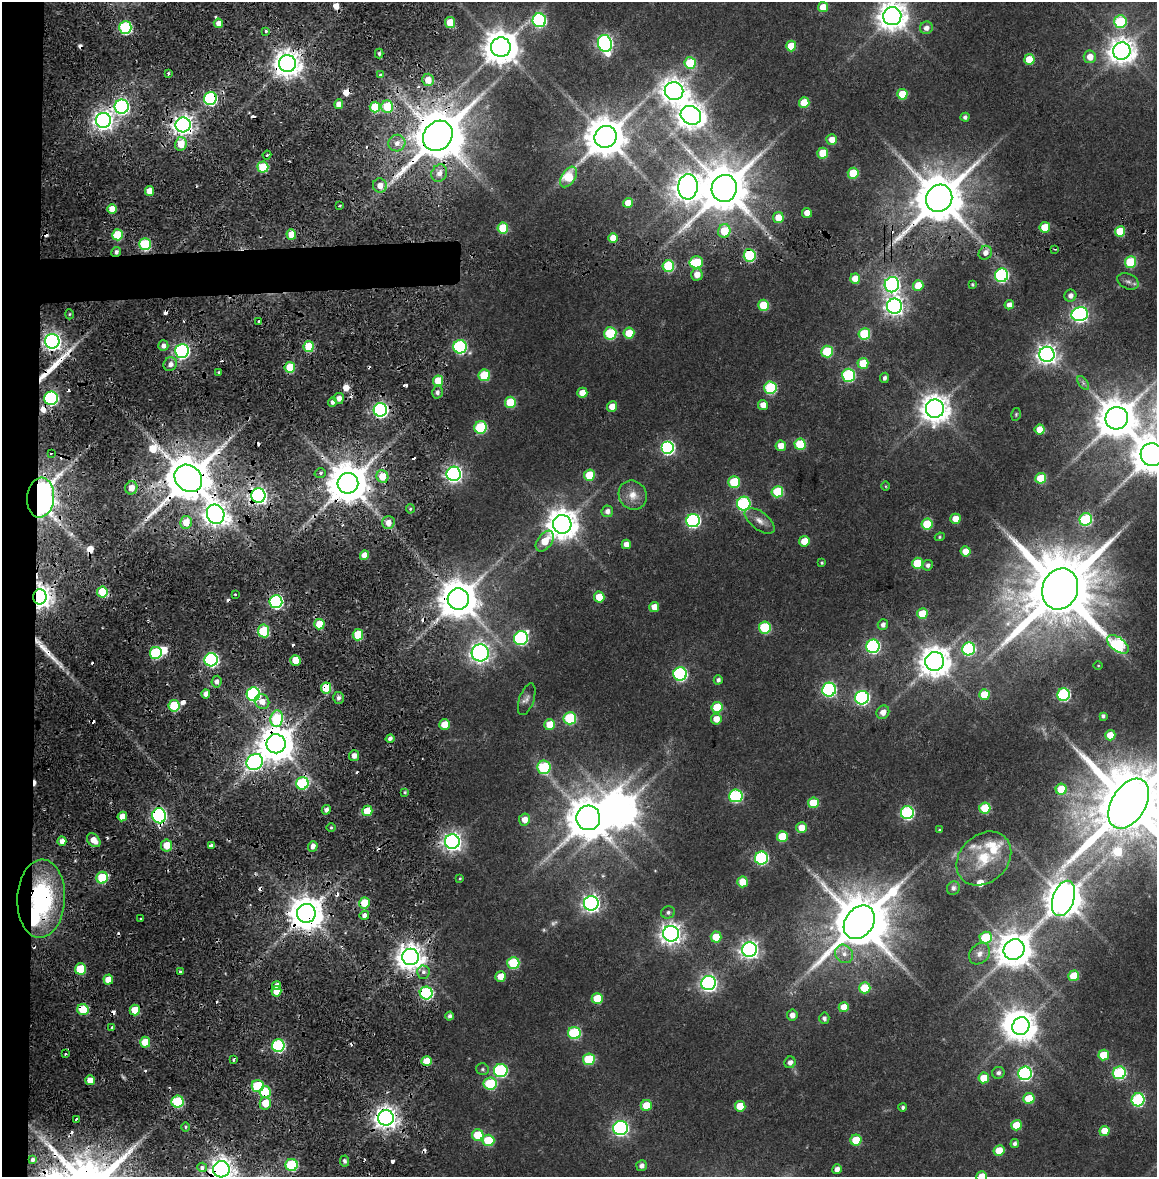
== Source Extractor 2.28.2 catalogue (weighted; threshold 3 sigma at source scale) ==
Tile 9 of 4 x 4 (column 1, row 3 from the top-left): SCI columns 13-1167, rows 1250-2424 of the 4634 x 4850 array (HDU 1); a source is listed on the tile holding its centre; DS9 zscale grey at full resolution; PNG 1159 x 1179 px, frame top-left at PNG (2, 2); each listed source drawn as its Kron ellipse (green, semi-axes under 4 px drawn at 4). Shown black and unused: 5% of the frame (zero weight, under 2 of 4 exposures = <1% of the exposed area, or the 3 px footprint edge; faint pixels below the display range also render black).
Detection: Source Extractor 2.28.2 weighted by HDU 2 'WHT'; one run over the whole footprint, this tile lists its part. Background 0.0247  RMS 0.0043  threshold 0.0193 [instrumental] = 3 sigma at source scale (4.5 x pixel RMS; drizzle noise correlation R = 1.50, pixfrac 1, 0.0396/0.0396 arcsec/px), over >= 5 px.
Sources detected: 382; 4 too faint to see at this stretch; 8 inside a brighter object's white glare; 42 cosmic-ray / hot-pixel residue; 2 long thin detections or spike segments (spike, bleed or trail) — neither listed nor drawn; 4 inside a brighter listed object's ellipse — not listed separately; the other 322 listed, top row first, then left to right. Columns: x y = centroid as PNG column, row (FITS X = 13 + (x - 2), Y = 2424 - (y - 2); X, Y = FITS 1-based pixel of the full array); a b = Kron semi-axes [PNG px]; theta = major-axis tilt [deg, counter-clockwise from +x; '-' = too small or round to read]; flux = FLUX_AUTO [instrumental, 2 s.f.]
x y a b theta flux
823 7 5 5 - 7.8
892 16 9 9 - 620
539 20 7 6 - 63
450 22 5 5 - 9.4
1120 22 6 6 - 30
218 23 5 4 - 2.9
125 28 6 6 - 49
926 28 6 6 - 2.6
266 31 3 3 - 0.67
605 43 8 7 - 140
791 46 5 5 - 9.5
501 47 10 10 - 990
1122 51 9 8 - 500
379 54 5 4 - 0.92
1090 57 6 6 - 5
1029 59 5 5 - 11
287 63 8 8 - 560
690 63 6 5 - 21
168 74 3 2 - 0.87
381 75 3 3 - 2.9
428 80 6 6 - 6.4
674 91 9 9 - 480
902 94 5 5 - 12
210 98 6 6 - 64
804 103 5 5 - 11
339 104 5 4 - 4.4
122 107 7 7 - 120
375 107 5 5 - 17
387 107 6 6 - 16
691 115 10 9 - 550
965 117 4 4 - 1.3
103 120 7 7 - 280
183 125 7 7 - 280
438 136 16 14 47 2100
606 137 11 10 - 1500
832 139 5 5 - 4.8
397 143 8 8 - 3.3
181 144 7 6 - 9.1
823 153 5 5 - 13
267 155 4 3 - 0.52
263 167 5 5 - 16
439 173 9 7 58 3.4
853 173 5 5 - 15
568 177 11 6 56 15
380 185 7 7 - 4.7
688 187 12 9 86 570
724 188 13 12 - 2200
149 191 5 4 - 5.1
939 198 14 12 56 2500
628 203 5 4 - 5.4
340 206 3 2 - 0.7
112 209 5 4 - 5.8
807 213 5 5 - 4.4
778 218 5 5 - 8.4
1045 227 5 5 - 11
503 228 5 5 - 16
724 231 7 6 - 14
1120 231 5 5 - 13
291 234 5 5 - 7.9
118 235 5 5 - 16
613 238 5 5 - 7
145 244 6 5 - 32
1054 249 3 2 - 0.47
116 252 5 4 - 1.6
985 253 7 6 - 2.8
750 255 6 6 - 37
696 262 7 6 - 17
1130 262 6 5 - 23
668 266 6 6 - 30
697 274 6 5 - 4.5
1002 275 7 6 - 66
855 279 5 5 - 6.2
1128 281 11 7 -24 1.8
972 284 4 4 - 0.59
892 285 8 7 - 140
918 286 5 5 - 7.6
1070 296 6 6 - 2.1
763 305 5 5 - 16
1009 305 5 4 - 2.6
894 306 7 7 - 220
69 314 5 3 - 0.49
1080 314 8 7 - 130
259 321 3 3 - 3.3
610 333 6 6 - 30
629 333 5 5 - 8.8
864 334 6 6 - 22
52 341 7 7 - 220
163 346 5 5 - 2
309 346 5 5 - 19
460 347 7 6 - 59
182 351 7 6 - 110
827 351 6 5 - 20
1047 354 8 7 - 250
863 363 5 5 - 13
170 364 7 6 - 2.5
290 367 5 5 - 15
219 372 3 2 - 0.45
484 375 6 6 - 21
848 375 6 6 - 50
884 378 5 4 - 1.4
438 381 5 5 - 13
1083 383 8 4 -54 0.96
770 388 6 6 - 38
437 392 6 5 - 1.5
582 393 5 5 - 6.1
51 398 7 6 - 66
339 398 5 5 - 2.9
332 402 4 4 - 1.7
510 402 5 5 - 18
763 405 5 5 - 4.1
612 407 5 5 - 5.3
935 409 9 9 - 600
380 410 7 6 - 110
1016 414 6 4 74 0.56
1117 418 11 11 - 1300
481 427 6 6 - 31
1040 429 5 5 - 6.5
800 444 5 5 - 19
781 446 5 5 - 5.3
668 448 6 6 - 71
51 453 3 2 - 4
1152 455 11 11 - 1300
320 473 6 4 18 1.1
454 474 7 7 - 170
589 475 5 5 - 12
382 477 6 5 - 11
188 478 15 12 -42 2400
1041 478 5 5 - 15
734 482 6 5 - 20
348 483 10 10 - 1600
886 486 5 3 - 0.37
131 488 6 6 - 4.3
777 492 6 5 - 20
258 495 7 7 - 180
633 495 15 13 -52 5.4
41 498 20 13 84 270
744 504 7 6 - 56
410 509 4 4 - 0.61
607 511 6 5 - 2.1
216 514 10 8 -67 380
955 519 5 5 - 6.9
1086 519 6 6 - 42
693 521 7 6 - 82
760 521 17 9 -37 3.5
186 522 6 5 - 7.3
388 522 6 6 - 3.4
562 524 9 9 - 730
927 524 6 5 - 17
940 537 5 4 - 0.5
545 541 12 7 54 9
804 541 5 5 - 6.8
626 544 5 4 - 3.5
966 551 5 5 - 5.6
364 555 5 4 - 5.8
822 563 3 3 - 0.48
917 563 5 5 - 15
928 565 5 5 - 1.4
1060 589 21 17 69 5600
102 592 5 5 - 16
235 595 3 2 - 0.68
40 597 7 6 - 410
599 597 5 5 - 8.4
458 599 10 10 - 1300
276 601 6 6 - 79
654 607 5 5 - 5.3
922 614 5 5 - 11
319 624 5 5 - 9.9
883 625 5 5 - 1.9
765 627 6 6 - 30
264 631 6 5 - 27
358 635 6 5 - 16
521 638 7 6 - 69
1118 644 12 7 -36 56
873 646 7 6 - 76
969 649 6 6 - 48
156 653 6 6 - 35
480 653 8 8 - 210
211 660 6 6 - 85
295 660 5 5 - 9.2
935 661 9 9 - 720
1098 665 5 3 - 0.35
680 674 7 6 - 69
718 680 4 4 - 1.2
216 682 6 5 - 1.9
326 688 5 5 - 12
829 690 7 7 - 84
206 694 4 4 - 3.3
253 694 7 6 - 81
984 694 5 5 - 11
1064 695 6 6 - 52
338 698 6 5 - 1.7
862 698 7 6 - 99
527 699 17 7 71 2.2
262 702 7 7 - 4.1
174 706 6 5 - 23
717 707 5 5 - 14
883 712 7 6 - 3.9
1103 716 4 4 - 1.1
570 718 6 6 - 33
277 719 8 6 81 29
716 719 5 5 - 4.6
445 725 5 5 - 10
550 725 5 5 - 8.8
1110 735 5 5 - 6.9
390 739 4 4 - 1.5
276 744 9 9 - 1000
354 756 5 5 - 2.6
255 762 9 7 42 160
544 767 7 6 - 34
302 783 6 6 - 42
1061 789 5 5 - 14
405 792 4 4 - 0.57
736 796 6 6 - 51
813 803 5 5 - 14
1129 804 27 17 59 5600
985 808 5 5 - 19
326 810 5 4 - 2
367 811 5 5 - 11
907 813 6 6 - 63
122 816 5 4 - 4.1
159 816 7 7 - 94
588 818 12 12 - 1500
524 820 6 5 - 4
331 828 5 3 - 0.51
801 828 5 5 - 6
939 830 3 3 - 0.47
782 836 5 5 - 12
94 840 8 5 -45 4.7
62 841 4 4 - 2.8
452 842 7 7 - 230
166 845 6 5 - 6.8
211 845 4 3 - 1.9
313 846 5 4 - 2.3
761 858 6 6 - 58
984 858 30 23 43 17
102 878 6 5 - 25
460 878 4 4 - 0.4
743 882 5 5 - 9
953 888 7 6 - 1.5
1063 898 18 10 71 1000
41 899 39 24 87 110
364 903 5 5 - 11
591 903 7 7 - 190
668 912 7 6 - 1.1
306 913 9 9 - 960
364 915 5 4 - 3.2
141 919 3 3 - 1.2
859 922 18 14 54 2800
671 934 8 8 - 300
716 937 5 5 - 9.6
986 938 6 6 - 23
749 949 7 7 - 200
1014 950 11 10 - 940
844 954 10 8 -44 2.9
980 954 12 9 49 2.7
411 957 8 8 - 520
513 963 6 6 - 28
80 969 5 5 - 17
180 972 3 3 - 0.7
423 972 6 6 - 2.1
501 976 5 5 - 6.1
1074 976 5 5 - 12
108 980 5 5 - 6.8
708 983 7 7 - 150
276 985 4 4 - 3.1
865 988 5 5 - 15
276 991 5 5 - 6.4
426 993 6 6 - 61
597 998 5 5 - 12
844 1007 5 5 - 6.6
83 1010 5 5 - 14
135 1010 5 5 - 10
792 1015 5 5 - 2.6
450 1016 4 4 - 1.2
824 1018 5 5 - 1.5
1021 1026 9 8 - 600
112 1028 3 3 - 1.8
574 1033 6 6 - 37
145 1042 5 5 - 8.7
278 1046 6 6 - 58
65 1054 3 3 - 1.3
1104 1055 5 5 - 11
234 1059 3 3 - 1.1
589 1059 6 6 - 24
427 1061 5 5 - 7.2
790 1062 6 5 - 2.3
483 1069 6 6 - 0.86
501 1071 7 6 - 63
998 1073 6 6 - 1.5
1025 1073 7 6 - 77
1119 1073 6 6 - 50
984 1078 5 5 - 10
90 1080 5 4 - 5.4
490 1084 6 6 - 31
258 1086 6 6 - 28
265 1092 6 5 - 17
1029 1099 5 5 - 14
1138 1100 6 6 - 52
177 1102 6 6 - 31
265 1103 6 5 - 7.7
646 1105 5 5 - 8.1
740 1106 5 5 - 10
903 1107 4 4 - 0.97
386 1118 8 7 - 350
76 1119 3 3 - 1.4
1016 1125 5 5 - 10
185 1127 5 3 - 0.54
621 1128 7 7 - 120
1104 1131 5 5 - 7.2
478 1135 6 5 - 14
488 1140 6 5 - 18
856 1140 5 5 - 14
1015 1143 4 4 - 1.3
999 1151 5 5 - 9.5
32 1159 4 3 - 3.1
344 1161 5 4 - 1.3
292 1165 6 6 - 38
642 1166 5 5 - 1.9
202 1167 5 4 - 3
221 1169 8 8 - 360
837 1169 5 4 - 2.5
982 1176 5 5 - 7.8
Overlapping masked pixels (flux is a lower limit): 32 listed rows (the first 20) at x y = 287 63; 210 98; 122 107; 183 125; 438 136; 939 198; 116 252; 750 255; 52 341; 51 398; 380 410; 382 477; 188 478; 348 483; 258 495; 41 498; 216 514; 40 597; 458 599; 326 688
Isophote crosses this tile's border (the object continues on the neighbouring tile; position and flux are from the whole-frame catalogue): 5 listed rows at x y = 892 16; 1152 455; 1129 804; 221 1169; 982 1176